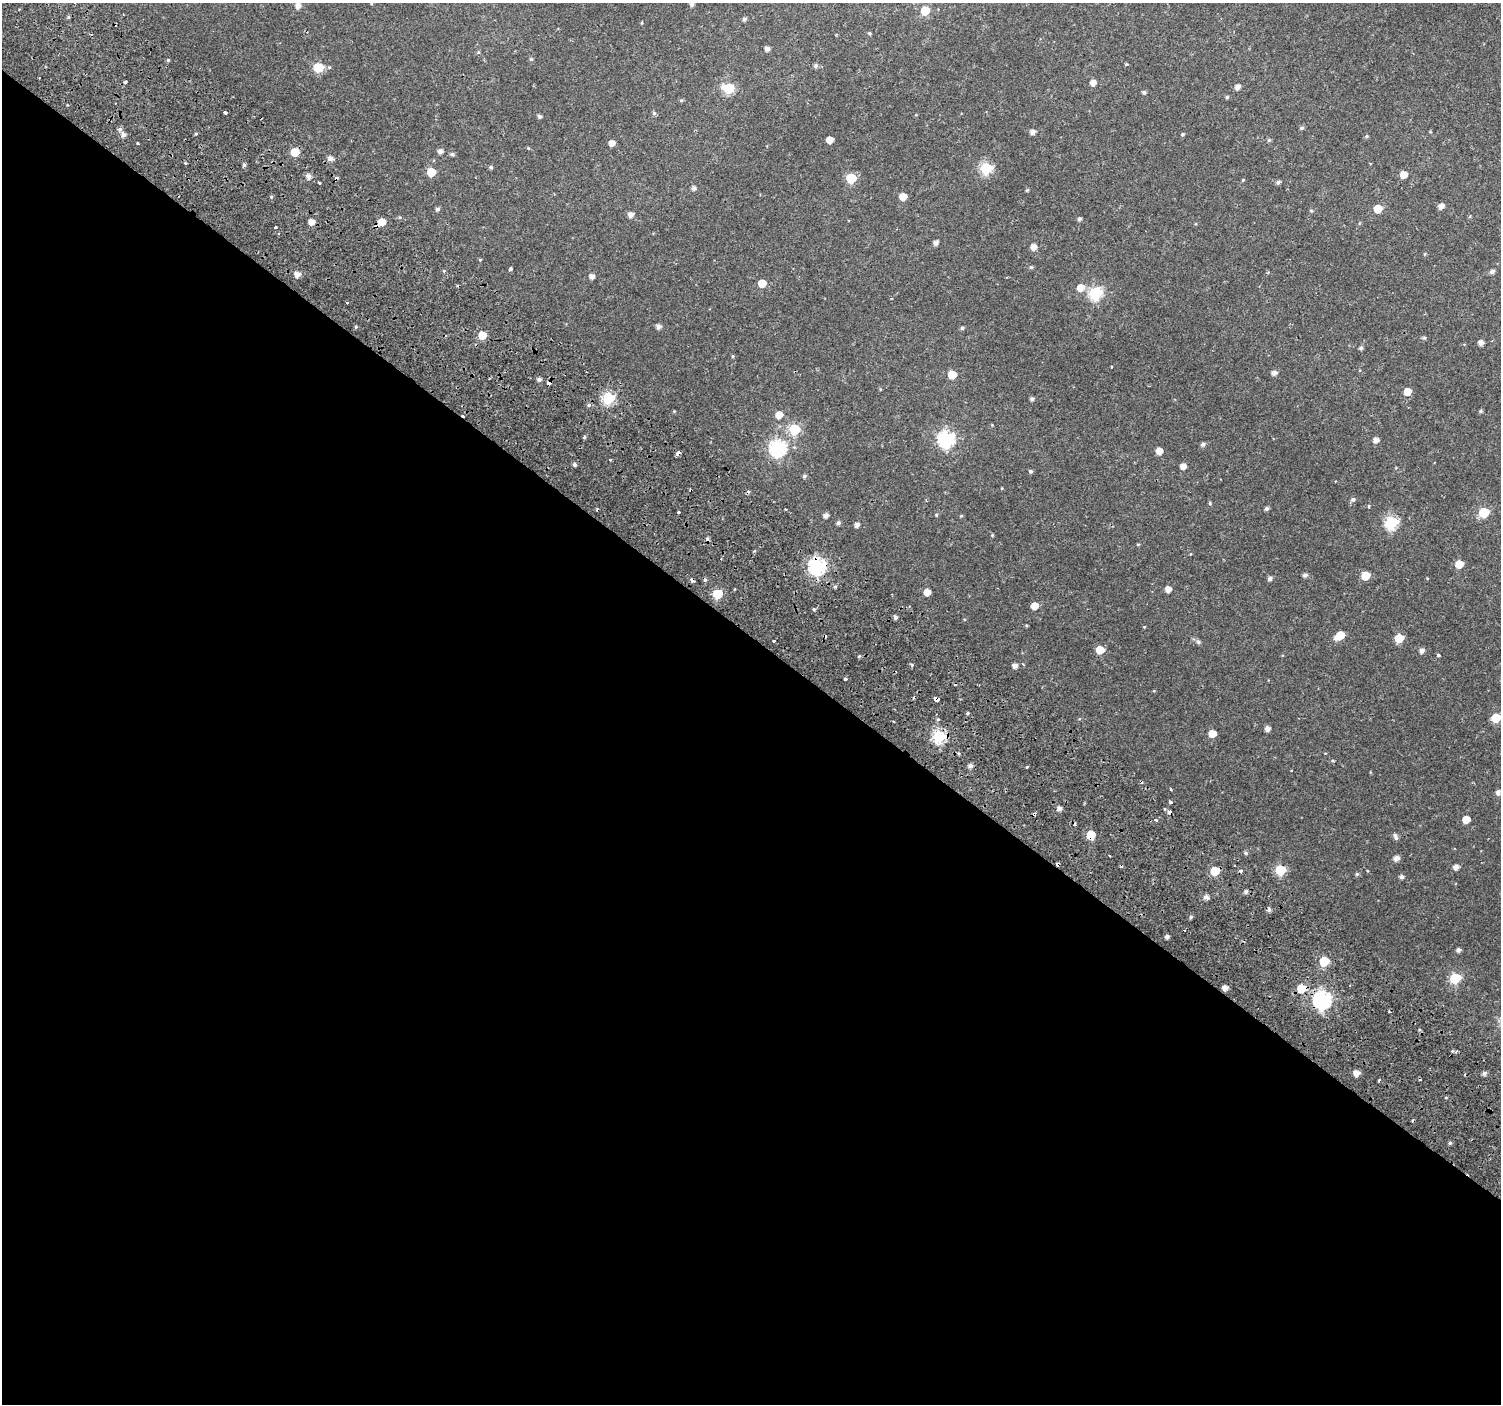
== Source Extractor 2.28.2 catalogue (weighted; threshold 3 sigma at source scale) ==
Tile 14 of 4 x 4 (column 2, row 4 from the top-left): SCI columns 1590-3088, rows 339-1740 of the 6168 x 6217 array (HDU 1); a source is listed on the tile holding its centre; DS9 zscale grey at full resolution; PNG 1503 x 1406 px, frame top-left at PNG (2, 3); no overlay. Shown black and unused: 55% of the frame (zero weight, under 2 of 3 exposures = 6% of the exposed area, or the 3 px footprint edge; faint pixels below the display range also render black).
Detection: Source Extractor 2.28.2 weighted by HDU 2 'WHT'; one run over the whole footprint, this tile lists its part. Background 0.046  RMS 0.0039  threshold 0.0173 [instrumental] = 3 sigma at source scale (4.5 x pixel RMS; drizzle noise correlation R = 1.50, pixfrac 1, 0.0396/0.0396 arcsec/px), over >= 5 px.
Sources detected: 212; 27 cosmic-ray / hot-pixel residue — not listed; the other 185 listed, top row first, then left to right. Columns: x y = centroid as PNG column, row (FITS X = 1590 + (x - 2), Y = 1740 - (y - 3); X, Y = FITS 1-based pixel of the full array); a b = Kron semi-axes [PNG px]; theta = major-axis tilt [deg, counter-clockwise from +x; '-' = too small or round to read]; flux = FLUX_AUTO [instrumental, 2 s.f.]
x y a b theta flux
692 4 5 5 - 1.4
298 6 5 5 - 2.2
925 11 6 5 - 12
744 19 5 4 - 1
869 33 4 4 - 0.48
767 49 5 4 - 1.6
478 52 5 3 - 0.42
531 59 5 5 - 0.52
168 60 4 4 - 0.44
1126 64 4 3 - 0.42
816 65 6 5 - 0.87
318 67 6 6 - 18
329 67 5 4 - 0.53
126 82 3 3 - 1.1
1093 83 5 5 - 2.6
1237 87 5 4 - 2
728 88 7 6 - 22
1144 92 5 4 - 0.67
1227 97 4 4 - 0.56
681 100 5 4 - 0.48
225 112 3 3 - 1
654 113 6 5 - 0.59
539 116 5 4 - 0.84
1301 128 6 4 16 0.68
120 129 6 5 - 0.96
1033 132 5 5 - 1.8
1183 134 5 4 - 0.53
123 135 6 5 - 1.5
1366 136 5 4 - 0.52
830 140 5 5 - 3.9
1269 140 5 5 - 0.65
138 143 3 2 - 0.45
612 143 5 4 - 3.1
528 148 5 4 - 0.36
440 151 5 5 - 1.7
295 152 6 5 - 11
452 154 5 4 - 0.82
330 158 6 5 - 1.7
244 165 4 4 - 0.73
491 167 5 4 - 0.65
986 168 6 6 - 40
431 172 6 5 - 9.6
1403 175 5 5 - 4.3
309 176 6 5 - 1.8
851 178 6 6 - 22
1243 180 5 4 - 0.38
319 182 3 2 - 0.63
1278 182 5 4 - 1
694 188 5 5 - 1.2
1027 190 4 3 - 0.44
271 197 4 3 - 0.44
903 197 5 5 - 4.4
1441 206 6 5 - 2.1
437 209 5 4 - 0.99
1378 209 6 5 - 6.9
1311 211 5 4 - 0.47
631 215 5 5 - 2
1079 219 5 4 - 0.91
311 222 5 5 - 3.1
382 222 6 6 - 5
275 227 3 3 - 1.8
936 243 5 4 - 1.5
1033 247 5 5 - 2.7
1425 254 5 4 - 0.37
480 260 4 4 - 0.39
1031 267 5 4 - 0.61
510 269 4 3 - 1.1
1492 272 5 4 - 1.2
297 274 6 5 - 2.7
592 276 5 5 - 1.8
762 283 5 5 - 7.1
1080 288 6 6 - 4.6
1096 293 6 6 - 47
658 326 5 5 - 1.6
356 327 4 4 - 0.51
962 328 5 4 - 0.57
482 335 5 5 - 8.1
1424 338 5 5 - 0.54
1481 343 4 4 - 2
1361 348 5 4 - 0.85
733 356 4 4 - 0.43
1274 373 5 5 - 1.8
952 375 6 5 - 8.2
539 379 5 4 - 1.2
549 383 4 3 - 3.2
1407 392 5 5 - 5.5
608 398 6 6 - 39
1032 399 4 4 - 0.94
589 405 5 5 - 0.62
674 411 4 4 - 0.31
1481 411 4 4 - 0.61
779 415 6 6 - 4.1
795 429 6 6 - 29
584 437 4 4 - 0.56
946 439 7 7 - 85
1376 440 5 5 - 2.2
1203 444 5 5 - 0.99
778 448 7 7 - 91
1159 451 5 5 - 3.6
678 453 4 3 - 6.3
610 460 3 3 - 0.72
575 465 4 4 - 0.94
1183 466 5 4 - 2.5
1031 471 4 4 - 0.66
804 476 5 5 - 0.72
1002 488 4 3 - 0.27
1353 500 6 5 - 0.93
1210 503 5 4 - 0.44
786 509 2 2 - 0.33
1266 509 5 4 - 0.93
678 512 3 3 - 1.2
1484 512 6 6 - 21
826 515 5 4 - 1.6
936 515 4 3 - 0.53
961 516 4 3 - 0.34
1391 522 7 6 - 50
838 523 5 5 - 0.96
857 524 5 4 - 1.5
992 535 4 3 - 0.48
1138 544 5 3 - 0.37
1190 554 4 3 - 0.26
1459 564 6 5 - 7.1
817 566 7 7 - 100
1305 575 5 5 - 1.1
1365 576 6 5 - 9.2
1270 578 5 5 - 1.2
1168 589 5 5 - 2.8
927 592 5 5 - 3.4
717 594 6 6 - 18
1034 606 5 5 - 4.7
814 609 5 3 - 0.42
895 617 4 4 - 1
1026 625 4 3 - 0.37
1144 627 4 3 - 0.25
1340 636 8 5 33 7.8
1399 638 6 5 - 9
773 641 3 2 - 0.43
1198 642 7 5 -17 0.86
1100 650 6 5 - 7.4
1422 651 5 5 - 1.7
1438 655 3 3 - 7.5
1023 664 3 3 - 0.49
912 665 5 4 - 0.54
1015 666 5 5 - 1.7
845 678 3 3 - 0.86
937 699 4 4 - 4.6
968 713 4 3 - 0.52
1496 718 6 5 - 14
1267 728 5 5 - 1.8
1212 734 5 5 - 5.2
939 736 6 6 - 47
1333 761 5 3 - 0.35
970 766 5 5 - 1.5
1498 792 6 5 - 1.4
1171 802 3 3 - 3.4
1059 808 5 5 - 1.5
1165 809 4 2 - 0.43
1169 812 4 3 - 1.7
1034 814 4 3 - 4.7
1466 819 5 5 - 5.1
1156 820 4 4 - 0.75
1091 835 6 6 - 9.6
1395 836 8 5 -64 1.2
1246 853 6 5 - 0.72
1396 858 6 5 - 1.9
1456 867 5 5 - 2.1
1280 870 6 6 - 24
1215 871 6 5 - 11
1357 874 5 4 - 0.57
1401 877 5 4 - 1.3
1246 891 5 5 - 0.96
1206 897 5 5 - 1.7
1191 917 5 4 - 0.63
1167 936 4 4 - 1.2
1458 950 4 4 - 1.2
1324 961 6 6 - 16
1455 978 6 6 - 27
1225 988 5 5 - 2.2
1301 988 7 6 - 9.9
1322 1000 8 7 - 110
1452 1051 5 3 - 0.45
1356 1073 5 5 - 3.1
1484 1073 5 5 - 1.2
1379 1081 3 3 - 0.84
1450 1143 5 4 - 0.64
Overlapping masked pixels (flux is a lower limit): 10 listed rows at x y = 549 383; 678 453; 817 566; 937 699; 939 736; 1169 812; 1034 814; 1091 835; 1301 988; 1322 1000
Isophote crosses this tile's border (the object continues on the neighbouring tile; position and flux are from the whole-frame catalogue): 2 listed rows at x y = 692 4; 1496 718
Unlisted compact peaks at least as high as the median listed source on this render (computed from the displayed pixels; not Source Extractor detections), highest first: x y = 1027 767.